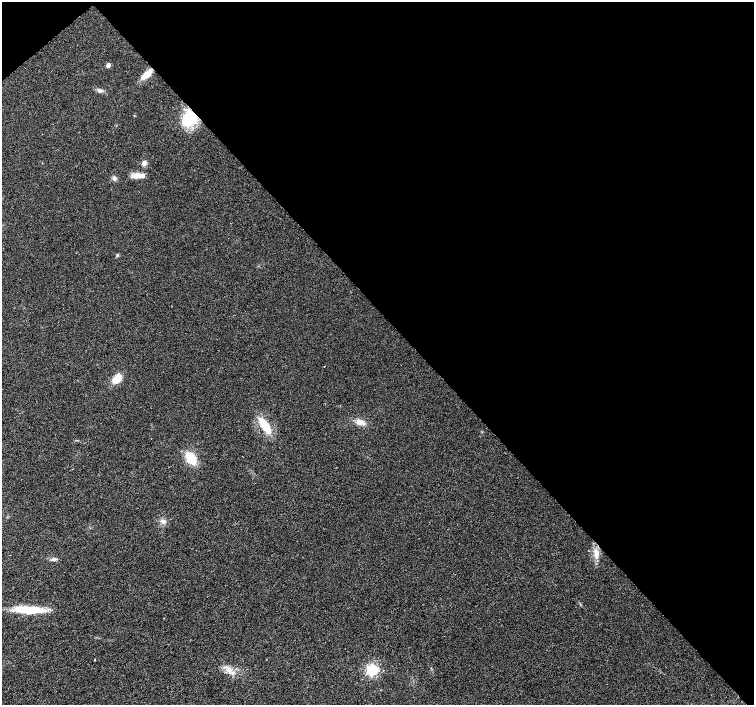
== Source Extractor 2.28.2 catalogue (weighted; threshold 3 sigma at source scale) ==
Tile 3 of 4 x 4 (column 3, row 1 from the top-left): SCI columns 3012-4514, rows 4432-5837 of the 6018 x 5985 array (HDU 1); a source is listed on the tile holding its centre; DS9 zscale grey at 2 x 2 block average (1 PNG px = mean of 2 x 2 image px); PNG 756 x 707 px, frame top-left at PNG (2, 2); no overlay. Shown black and unused: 45% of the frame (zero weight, under 2 of 3 exposures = <1% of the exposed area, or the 3 px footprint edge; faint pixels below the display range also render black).
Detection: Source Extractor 2.28.2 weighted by HDU 2 'WHT'; one run over the whole footprint, this tile lists its part. Background 0.024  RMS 0.0063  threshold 0.0282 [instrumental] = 3 sigma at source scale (4.5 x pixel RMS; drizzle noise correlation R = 1.50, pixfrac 1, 0.0396/0.0396 arcsec/px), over >= 5 px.
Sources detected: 19; all 19 listed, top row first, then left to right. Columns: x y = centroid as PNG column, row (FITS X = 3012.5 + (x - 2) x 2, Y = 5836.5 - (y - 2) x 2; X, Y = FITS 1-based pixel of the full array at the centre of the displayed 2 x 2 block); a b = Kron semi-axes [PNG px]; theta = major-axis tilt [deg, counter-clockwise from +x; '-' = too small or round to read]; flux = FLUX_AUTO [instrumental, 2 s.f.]
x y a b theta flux
108 65 3 3 - 12
147 74 11 5 44 21
190 118 18 14 74 57
144 163 3 3 - 17
138 175 16 5 1 13
114 178 6 5 - 4.1
324 366 2 2 - 1.7
117 379 8 6 43 25
360 422 10 6 -19 11
264 425 18 7 -57 35
191 458 12 8 -56 36
163 521 7 5 -21 5.6
596 553 12 7 -84 12
54 559 6 4 -6 3.3
28 610 36 7 -3 47
163 618 2 2 - 0.5
95 660 2 2 - 1.1
229 669 8 6 58 7.9
372 670 4 4 - 260
Overlapping masked pixels (flux is a lower limit): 1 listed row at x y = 190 118
Diffuse or blended objects may show on this block-average render without a row.